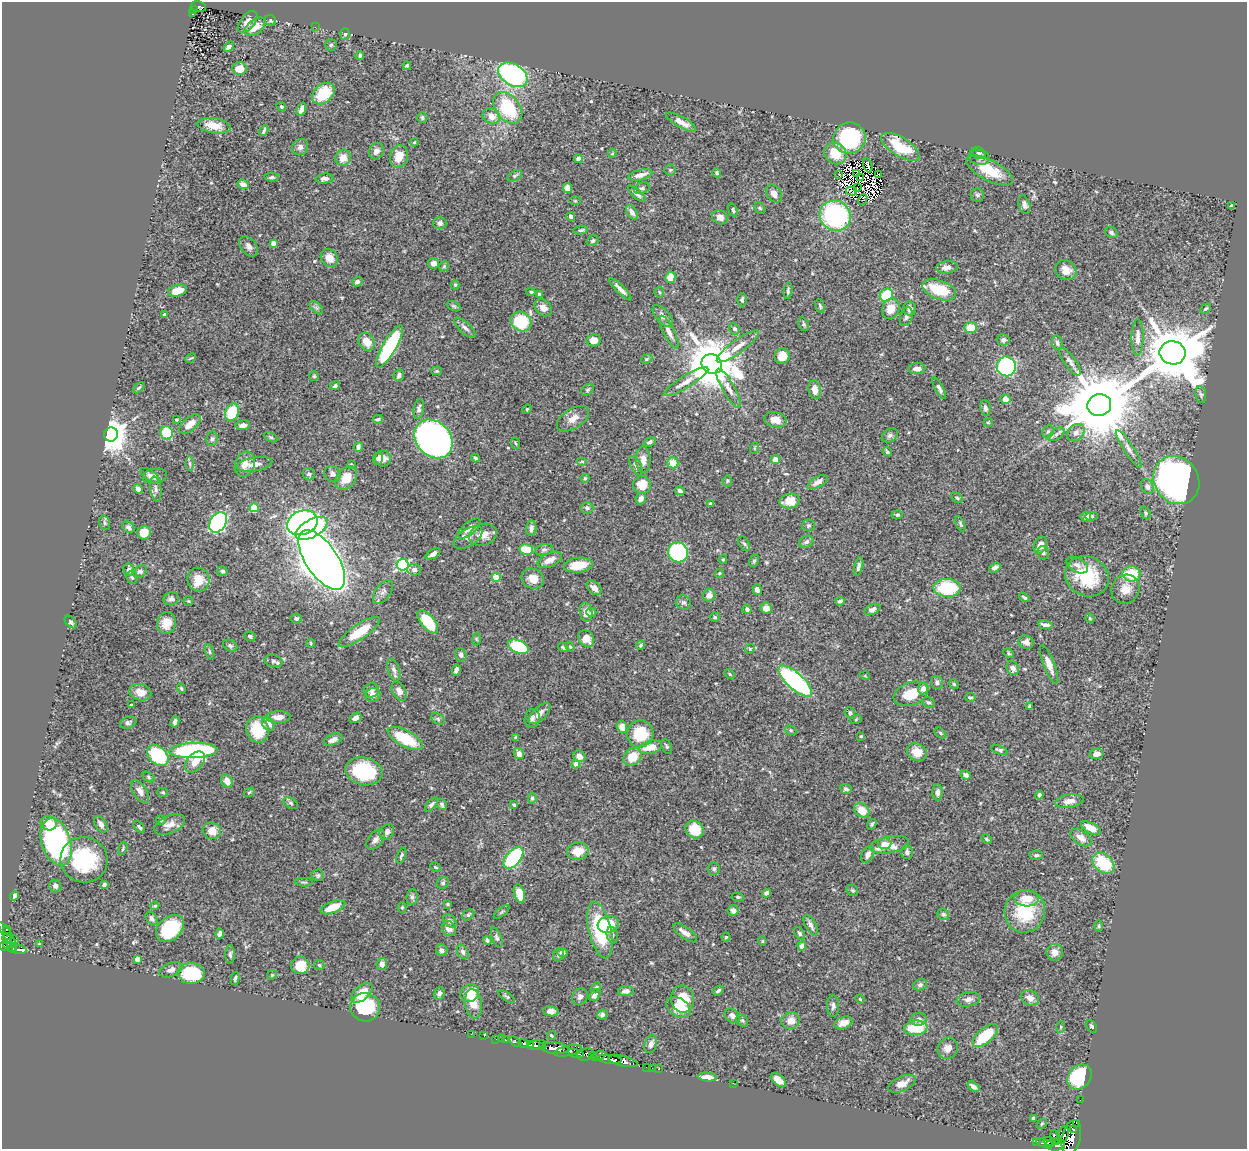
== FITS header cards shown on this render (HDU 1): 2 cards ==
NAXIS1  =                 1245
NAXIS2  =                 1147

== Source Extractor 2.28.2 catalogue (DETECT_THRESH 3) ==
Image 1245 x 1147 px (HDU 1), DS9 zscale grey, 1 PNG px = 1 image px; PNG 1249 x 1151 px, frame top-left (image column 1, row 1147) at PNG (2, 2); each listed source drawn as its Kron ellipse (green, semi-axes under 4 px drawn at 4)
Background 0.752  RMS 0.022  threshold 0.067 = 3 sigma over >= 5 px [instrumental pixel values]
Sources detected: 548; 7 with non-positive FLUX_AUTO (blend fragments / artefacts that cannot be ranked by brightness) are neither listed nor drawn; of the other 541, the 500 brightest by FLUX_AUTO listed and drawn (41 fainter detections omitted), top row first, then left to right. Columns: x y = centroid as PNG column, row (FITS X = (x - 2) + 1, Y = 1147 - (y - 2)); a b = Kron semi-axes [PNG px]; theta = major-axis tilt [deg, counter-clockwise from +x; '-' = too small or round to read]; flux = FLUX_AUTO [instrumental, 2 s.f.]
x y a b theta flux
199 6 8 5 -13 82
194 9 4 3 - 74
192 14 3 2 - 17
270 20 6 5 - 2.1
248 22 13 7 50 11
255 27 12 7 37 20
315 27 3 2 - 2.6
345 34 6 5 - 2.2
331 45 6 5 - 2.6
229 47 6 4 49 5.5
360 56 4 4 - 2.5
407 65 4 3 - 2.5
239 69 7 6 - 18
513 75 16 10 -32 250
323 94 13 9 39 50
281 107 5 4 - 2.1
508 108 18 12 -51 84
301 109 7 4 70 5.4
491 116 9 7 -33 14
422 118 5 5 - 3.1
681 122 17 5 -29 13
214 126 17 7 -8 21
264 130 6 3 65 2.7
849 138 16 15 - 120
414 142 4 4 - 1.6
300 147 8 7 - 6.3
900 147 22 9 -32 59
376 151 8 7 - 7.3
612 153 4 3 - 1.4
835 153 11 10 - 35
978 153 7 5 -24 2.9
399 156 11 9 76 20
979 157 10 7 -13 5.7
343 158 8 7 - 14
578 159 4 4 - 7.3
868 165 7 3 -70 1.4
670 170 5 5 - 2.4
989 170 26 10 -28 40
717 173 5 4 - 2
839 174 3 2 - 5
857 174 3 2 - 1.4
640 175 12 5 13 11
878 175 4 2 - 1.7
515 176 8 4 33 2.9
272 177 7 4 1 3
860 177 3 2 - 1.7
325 179 9 5 5 6.4
243 184 6 4 -23 8.7
857 187 2 2 - 2
567 188 5 4 - 9.2
642 188 8 5 22 3.6
851 191 6 3 -12 2.7
637 194 11 4 -42 6.1
774 194 10 7 -53 8.4
977 195 6 6 - 3.4
863 199 5 2 - 1.4
575 201 6 4 0 1.7
1024 205 9 5 -73 5.9
1231 206 3 3 - 1.9
760 208 6 5 - 2.2
733 210 7 3 -71 2.2
632 212 8 5 -57 7
835 216 16 15 - 210
571 217 4 4 - 4.4
720 217 8 7 - 10
440 223 7 6 - 4.9
581 230 7 4 6 2.9
1111 232 7 5 -35 3.4
592 241 6 5 - 2.2
273 243 4 4 - 9.9
249 246 12 7 -51 7.3
329 258 9 8 - 13
434 263 5 5 - 10
444 266 5 4 - 2.2
947 267 11 6 5 8.5
1066 270 11 9 -37 16
670 277 5 5 - 20
357 282 5 4 - 4.5
455 285 4 4 - 2.2
620 289 15 4 -45 8.4
939 290 17 9 -19 49
177 291 9 5 16 21
788 291 8 4 82 2.8
531 292 4 3 - 2
659 292 5 4 - 2
539 294 3 3 - 2.6
886 295 7 6 - 60
742 300 6 4 -90 3.5
454 306 7 4 -26 2.4
820 306 7 4 -75 2.5
316 308 8 5 -44 3.2
543 308 10 7 -45 12
891 309 10 8 67 19
910 309 7 6 - 5.8
1206 309 6 4 44 2.5
164 315 3 3 - 2.3
663 316 13 6 -48 9.2
906 317 10 6 73 4.9
521 322 10 9 - 77
804 324 7 5 -63 2.6
465 328 13 5 -43 6.6
971 328 6 5 - 25
735 329 6 5 - 5.6
669 332 18 5 -63 9.7
1138 338 18 6 89 11
594 340 7 6 - 14
1003 340 6 5 - 3.5
367 342 9 7 -56 17
1057 343 7 5 -79 3.9
389 347 24 6 60 140
738 347 25 6 36 16
1172 353 13 11 -10 11000
782 356 8 7 - 16
191 358 6 2 26 1.7
647 359 6 4 22 1.9
1070 362 16 5 -54 6.8
712 364 10 9 - 7900
1006 366 10 9 - 270
917 369 9 5 3 8.7
437 371 5 4 - 1.8
399 375 6 5 - 4.4
314 376 5 5 - 2.1
686 382 26 6 32 15
335 386 5 4 - 2.6
139 388 6 4 43 2.5
728 388 22 6 -60 12
939 388 12 4 -62 4.7
588 390 7 5 40 2.5
815 390 9 6 -82 13
1201 395 8 5 -80 3.3
1005 399 5 5 - 7.8
1099 405 12 11 - 19000
985 408 8 5 -79 4.6
419 409 10 5 80 5.4
527 409 5 4 - 1.6
232 412 9 6 66 51
378 419 5 3 - 3.1
573 419 18 10 33 14
177 420 3 3 - 1.8
775 420 11 7 -11 15
988 422 5 4 - 1.8
190 424 13 6 40 19
243 425 7 5 6 7.6
1048 432 7 5 67 3
167 433 6 6 - 60
1076 433 9 7 45 6.9
111 434 7 6 - 3200
1056 434 9 5 34 4.6
890 435 8 6 34 4.5
271 437 7 4 -27 2.2
212 439 7 5 82 3.6
433 439 21 17 -46 940
650 442 6 4 20 3.9
515 443 6 3 -70 1.9
358 447 5 4 - 5.2
755 448 6 4 71 1.8
1129 449 22 5 -57 8.8
887 452 5 4 - 1.8
383 458 8 8 - 11
475 458 4 3 - 3
378 459 6 5 - 4.6
775 459 4 4 - 11
643 460 13 7 -88 11
582 461 5 3 - 1.6
673 463 6 5 - 21
190 464 7 3 -89 2.6
245 464 13 9 73 13
255 464 18 6 9 11
351 464 3 3 - 1.5
636 466 10 5 -63 4.6
309 474 6 6 - 4.2
332 474 9 7 -42 5.3
150 475 10 5 -35 4.9
155 476 12 7 10 7.6
346 478 13 9 53 24
585 478 4 4 - 1.9
1176 480 25 22 -54 860
727 481 5 5 - 2.2
818 482 11 5 29 8.1
642 485 9 8 - 24
1147 487 8 6 -63 7.6
138 489 5 4 - 8.4
156 489 12 5 -82 5
680 491 5 3 - 3
641 498 6 5 - 5.9
957 498 6 4 -32 2.4
790 501 10 7 9 25
710 503 4 3 - 2.5
254 508 4 4 - 50
587 508 6 5 - 4.3
1145 513 6 5 - 2.4
897 515 5 4 - 2.9
1092 516 6 4 4 2.9
1086 517 5 5 - 6.1
218 522 11 7 58 310
105 523 7 5 -73 3
302 523 16 12 20 350
960 524 8 4 -66 2.4
808 525 6 5 - 2.7
128 527 6 5 - 4.9
311 528 18 8 30 170
469 528 14 6 41 11
531 528 7 5 85 5.4
144 533 7 6 - 25
483 535 14 10 18 17
468 538 16 8 32 10
806 542 7 5 27 4.7
744 544 8 5 -61 2.9
1040 545 9 6 67 11
526 550 7 5 -13 36
544 550 9 5 13 3.9
678 552 10 10 - 190
1043 553 7 5 -76 4.4
433 554 8 4 32 8.3
723 559 4 3 - 1.8
322 560 34 16 -56 3100
550 560 13 7 24 13
754 561 6 4 62 2.5
403 565 6 5 - 230
578 565 15 7 6 33
1077 565 11 7 -29 7.8
858 566 10 4 75 4.4
995 568 6 4 32 4.5
129 570 6 5 - 4
414 570 7 6 - 5.5
140 571 8 5 29 5.8
222 571 5 5 - 2.8
719 573 5 4 - 1.8
1131 574 9 7 -10 45
1087 576 22 19 -27 78
132 577 6 5 - 3.2
496 577 4 4 - 39
198 579 12 11 - 29
533 579 11 9 -23 17
594 588 8 5 -42 9.2
947 588 14 9 -3 96
1125 589 15 13 55 19
757 590 5 4 - 7.7
383 592 13 7 55 7.7
709 595 6 6 - 11
1024 597 6 3 -32 2.7
171 599 8 6 12 4.3
188 601 5 4 - 1.6
840 601 5 4 - 3.6
683 603 7 7 - 4.6
766 608 6 5 - 10
747 609 4 4 - 3.4
872 609 8 5 23 5.2
586 612 9 6 -82 11
591 612 5 4 - 2.9
715 617 5 4 - 2.4
296 618 6 5 - 3.6
1090 618 5 4 - 1.7
71 622 7 4 -48 3.6
428 622 14 6 -51 62
166 623 11 9 78 16
1045 625 7 4 -10 6.5
359 632 24 7 34 44
250 636 6 5 - 3.5
476 639 6 4 -88 1.8
586 639 9 7 -56 19
1026 642 8 6 -25 9.4
311 643 4 4 - 1.8
230 645 7 5 -28 3
640 645 5 4 - 1.8
518 647 11 6 -22 97
563 647 5 3 - 3
570 647 5 4 - 2
750 649 5 4 - 2
209 651 8 3 -71 2.5
1009 653 5 4 - 2
461 655 7 5 -72 5.2
273 661 9 6 -11 4.3
1049 665 21 5 -69 13
1013 668 7 5 -64 7.4
394 670 11 6 -71 5.7
456 670 5 4 - 6.2
730 674 6 4 -30 1.9
865 676 5 3 - 1.4
795 681 21 8 -42 270
937 683 6 6 - 5
954 684 5 4 - 1.8
181 688 5 3 - 2
923 688 6 5 - 8.3
371 690 7 7 - 8.2
399 691 10 6 -62 9.5
140 692 11 8 -13 16
911 694 18 11 21 39
373 695 8 6 20 6.9
970 697 5 4 - 2.7
928 703 6 5 - 2.8
131 705 3 3 - 1.8
1029 706 4 3 - 2.6
540 713 13 6 44 10
850 713 6 5 - 2.9
278 717 12 6 1 12
355 718 6 4 29 6.9
532 718 10 7 77 5.4
438 719 7 5 -31 3
856 719 6 4 19 1.6
175 722 6 4 81 4.4
128 723 8 5 17 4.1
268 724 7 5 -50 14
622 727 6 5 - 12
258 730 13 11 -78 48
791 730 6 4 -22 2
940 733 7 4 -39 2.4
640 734 13 13 - 54
861 736 3 3 - 1.9
516 737 3 3 - 2.1
405 738 19 8 -28 65
333 740 10 5 23 9.3
667 746 8 5 -67 2.9
650 747 12 6 13 23
999 750 9 4 -19 3.7
193 751 24 7 2 250
917 752 10 8 -25 21
519 754 6 5 - 8.5
1096 754 7 5 8 10
158 756 12 8 -44 100
579 756 6 5 - 8.5
633 757 10 8 41 29
195 762 12 8 50 17
576 764 4 4 - 15
364 771 19 14 -12 110
966 775 5 4 - 5.6
148 777 7 4 -29 2.5
227 781 6 5 - 12
846 789 6 4 -18 3.5
140 791 13 6 -56 12
163 792 5 4 - 2.2
249 792 6 4 31 1.6
937 792 8 5 -90 6.5
1039 795 4 3 - 4.4
532 798 5 4 - 3.1
1069 801 14 6 9 12
291 803 8 5 -28 2.8
431 804 8 4 48 3.3
442 804 6 4 -58 2.9
514 805 4 3 - 2.3
862 810 8 6 -41 20
161 820 5 5 - 2.3
49 823 8 7 - 15
101 824 9 5 -58 7.3
170 824 16 8 24 12
872 824 5 4 - 2.5
139 827 7 3 -46 2.8
1091 828 11 5 -29 18
695 829 9 8 - 39
212 831 9 8 - 16
387 832 8 6 55 7.2
1081 838 12 7 -34 11
986 839 6 4 -29 2.3
375 840 11 7 49 6.7
56 842 24 14 -73 340
884 844 7 5 2 7.8
889 845 20 8 9 28
123 848 7 4 74 2
578 851 11 8 7 26
907 852 7 6 - 5.2
868 855 9 5 59 7
1036 855 7 4 1 2.6
401 856 8 4 69 2.6
513 858 12 7 49 130
84 860 23 22 - 100
1103 863 12 9 -41 64
435 867 6 3 -27 1.5
714 869 6 6 - 3.2
318 875 6 6 - 2.9
304 882 9 2 0 2.1
443 883 6 5 - 3.3
104 884 4 3 - 5.4
55 886 6 5 - 4.1
852 890 6 5 - 2.4
519 893 9 5 -74 20
766 893 4 4 - 4.7
14 896 5 3 - 4.4
412 897 8 5 80 3.5
738 897 6 4 -9 2.2
1027 898 12 8 -3 22
447 904 3 3 - 1.6
155 906 5 3 - 1.7
333 907 13 5 21 25
402 907 5 4 - 1.6
733 911 5 5 - 6.4
1025 911 21 20 - 73
501 912 9 3 40 1.8
943 914 6 5 - 2.7
468 915 7 5 35 3.6
152 918 7 5 -54 4.2
450 921 8 5 -40 3.4
608 925 10 8 15 47
811 925 11 5 -61 6.6
1099 926 6 4 90 2.1
170 928 16 11 42 90
449 928 8 6 -49 10
6 930 2 2 - 12
600 930 29 11 -77 92
685 933 14 5 -36 9.2
799 933 7 4 -57 3
219 934 5 3 - 4.5
7 935 15 4 -57 120
612 935 8 5 -78 5.4
497 937 10 5 -69 4
726 937 4 4 - 1.9
7 939 5 4 - 66
14 939 3 2 - 28
487 940 4 4 - 2.9
762 941 4 4 - 1.6
8 944 5 3 - 170
40 944 3 3 - 2.1
3 946 5 3 - 150
802 946 4 4 - 8.5
13 948 4 3 - 87
19 950 7 4 -4 180
442 950 6 5 - 6.6
463 952 8 5 -60 4.3
562 952 5 4 - 4.2
1055 952 8 8 - 11
230 955 9 5 -90 3.4
558 955 7 5 68 2.9
137 959 4 4 - 12
382 964 6 5 - 9.4
319 965 5 5 - 2.3
300 966 9 8 - 29
171 970 12 7 22 7.5
191 973 13 10 -3 63
272 975 5 4 - 1.6
235 978 7 3 79 2.8
920 985 7 5 20 3.7
596 987 5 4 - 2.2
626 991 8 5 3 6.6
718 991 6 4 35 3.5
362 993 12 7 41 29
439 993 7 5 75 4.6
470 993 9 8 - 33
595 995 7 5 53 6.1
506 996 9 4 -34 2.5
580 997 9 7 57 5.1
1030 998 9 7 -35 9.3
682 999 14 11 -81 50
860 999 5 4 - 1.6
968 999 12 7 12 6.7
473 1004 15 8 -82 25
833 1006 11 6 -89 5.5
365 1007 15 14 - 100
678 1007 13 9 -31 25
551 1011 7 5 -10 9.7
602 1015 5 5 - 4
732 1016 8 6 -38 6
919 1019 8 6 5 6.6
742 1020 6 5 - 2.8
791 1020 9 8 - 12
843 1023 9 6 22 13
1091 1026 7 4 -52 2.6
1061 1027 6 4 88 1.6
916 1028 12 7 6 48
471 1034 2 2 - 10
551 1035 4 3 - 1.5
484 1036 3 2 - 7
985 1036 15 7 40 55
496 1039 2 2 - 5.5
501 1039 3 2 - 2.1
505 1040 3 3 - 30
515 1042 6 3 -31 160
523 1043 5 3 - 200
651 1044 9 6 75 7.2
531 1045 4 3 - 240
536 1045 9 5 10 830
542 1047 3 3 - 290
555 1048 13 5 -5 1600
948 1048 11 10 - 12
568 1051 14 5 13 500
576 1053 8 3 -15 200
586 1055 8 6 14 420
592 1056 4 3 - 150
598 1056 7 4 23 270
610 1059 12 4 -7 1000
623 1061 15 5 -13 1100
646 1067 2 2 - 12
652 1068 2 2 - 13
658 1069 3 2 - 19
708 1077 9 4 -5 13
1080 1077 14 11 48 110
778 1080 9 5 -39 14
733 1083 2 2 - 170
902 1084 15 7 24 14
973 1087 6 4 -35 5.3
1080 1100 2 2 - 3.6
1033 1118 3 3 - 2.5
1076 1123 2 2 - 68
1042 1124 6 3 45 1.7
1074 1129 3 2 - 74
1063 1135 9 5 73 280
1055 1137 8 3 -72 190
1071 1137 17 9 77 1100
1049 1141 6 3 -26 160
1036 1142 4 3 - 52
1045 1143 8 3 -14 350
1055 1144 10 6 4 660
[41 fainter detections neither listed nor drawn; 7 non-positive-flux detections neither listed nor drawn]